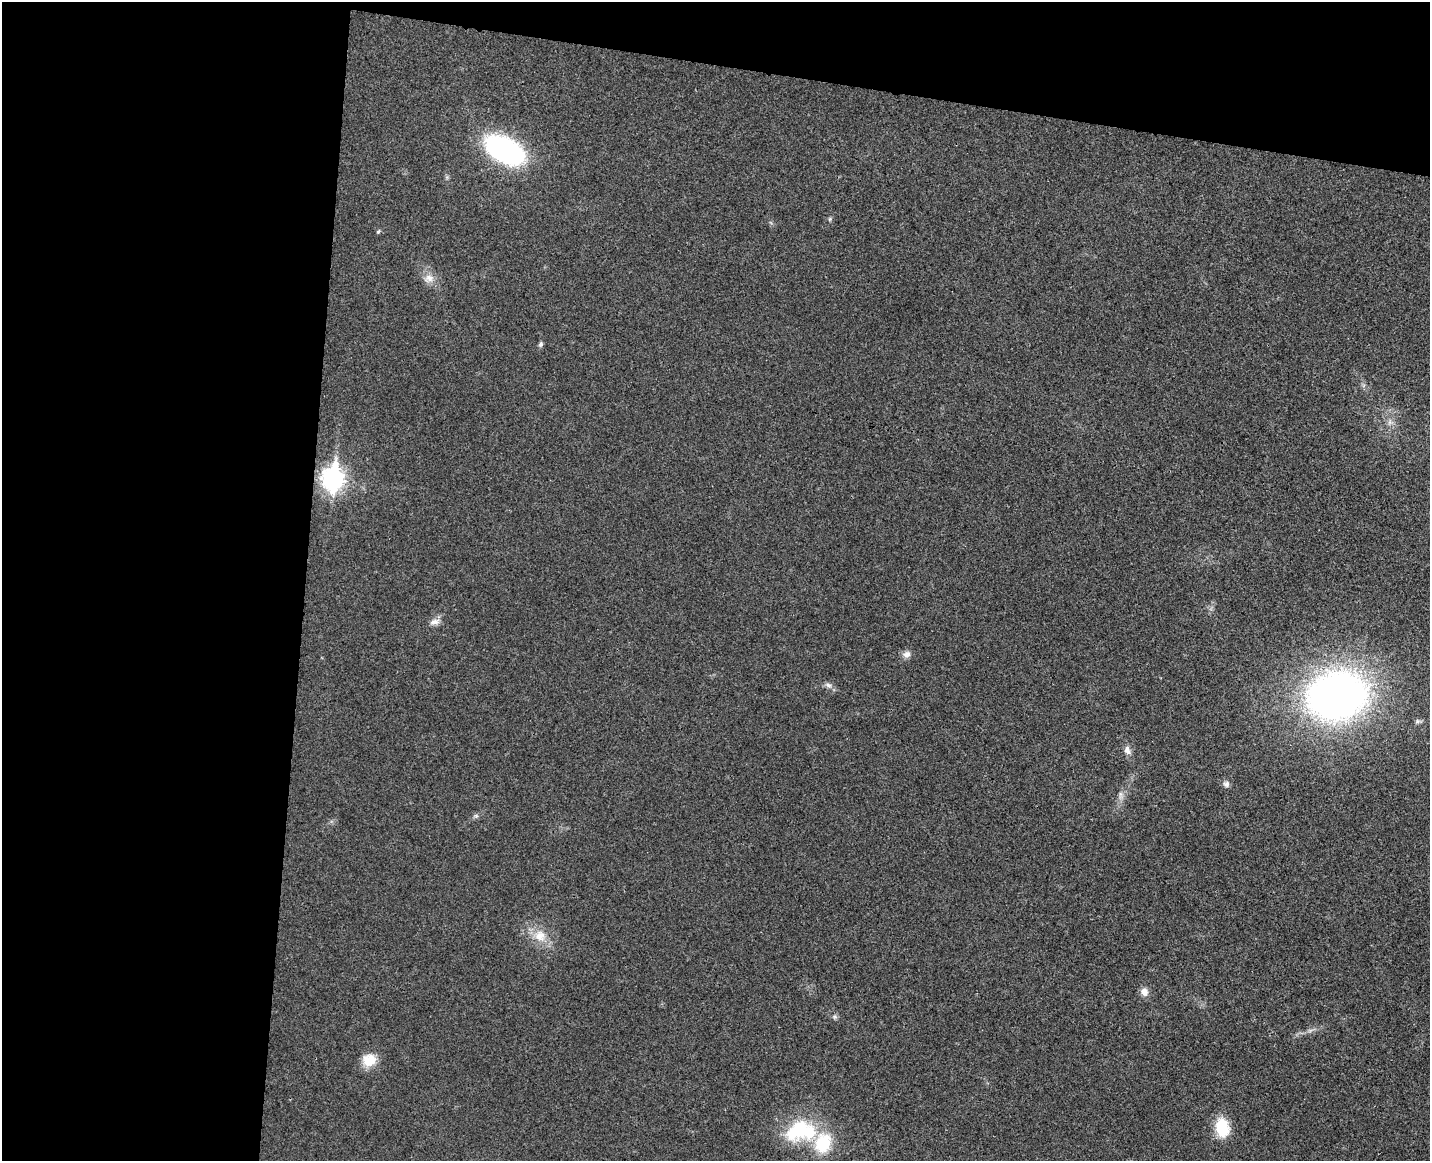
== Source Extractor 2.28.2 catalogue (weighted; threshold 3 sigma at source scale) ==
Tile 1 of 3 x 4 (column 1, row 1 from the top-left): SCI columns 169-1596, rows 3491-4649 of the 4732 x 4672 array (HDU 1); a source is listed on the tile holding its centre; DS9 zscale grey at full resolution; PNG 1432 x 1163 px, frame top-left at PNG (2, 2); no overlay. Shown black and unused: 27% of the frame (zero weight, under 3 of 4 exposures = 6% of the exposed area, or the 3 px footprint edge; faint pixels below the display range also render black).
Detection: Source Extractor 2.28.2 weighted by HDU 2 'WHT'; one run over the whole footprint, this tile lists its part. Background 0.0215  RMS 0.0063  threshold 0.0286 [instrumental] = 3 sigma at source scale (4.5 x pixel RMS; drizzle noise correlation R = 1.50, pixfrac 1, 0.05/0.05 arcsec/px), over >= 5 px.
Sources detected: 24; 1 too faint to see at this stretch — not listed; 1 inside a brighter listed object's ellipse — not listed separately; the other 22 listed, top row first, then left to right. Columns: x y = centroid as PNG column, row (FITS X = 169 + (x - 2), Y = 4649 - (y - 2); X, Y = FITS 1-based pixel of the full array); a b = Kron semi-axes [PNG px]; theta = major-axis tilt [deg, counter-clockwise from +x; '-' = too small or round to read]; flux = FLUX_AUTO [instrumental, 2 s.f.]
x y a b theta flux
505 150 50 28 -29 82
830 219 6 4 89 0.88
378 232 6 4 53 0.85
429 278 14 11 21 5.7
541 344 7 5 77 1.4
1390 422 8 6 56 2.5
333 479 10 8 82 370
434 622 14 7 15 3.9
907 654 11 9 20 3.3
828 685 11 6 -28 2.6
1337 696 47 37 14 400
1127 750 12 8 -65 3.7
1226 784 9 8 - 2.4
1121 795 14 5 83 3.1
476 816 6 6 - 1.3
540 936 18 16 -53 12
1144 992 11 9 -72 4.2
835 1017 7 6 - 1.4
369 1060 17 15 17 11
1222 1128 22 15 -81 19
799 1129 36 22 42 39
823 1143 30 23 72 29